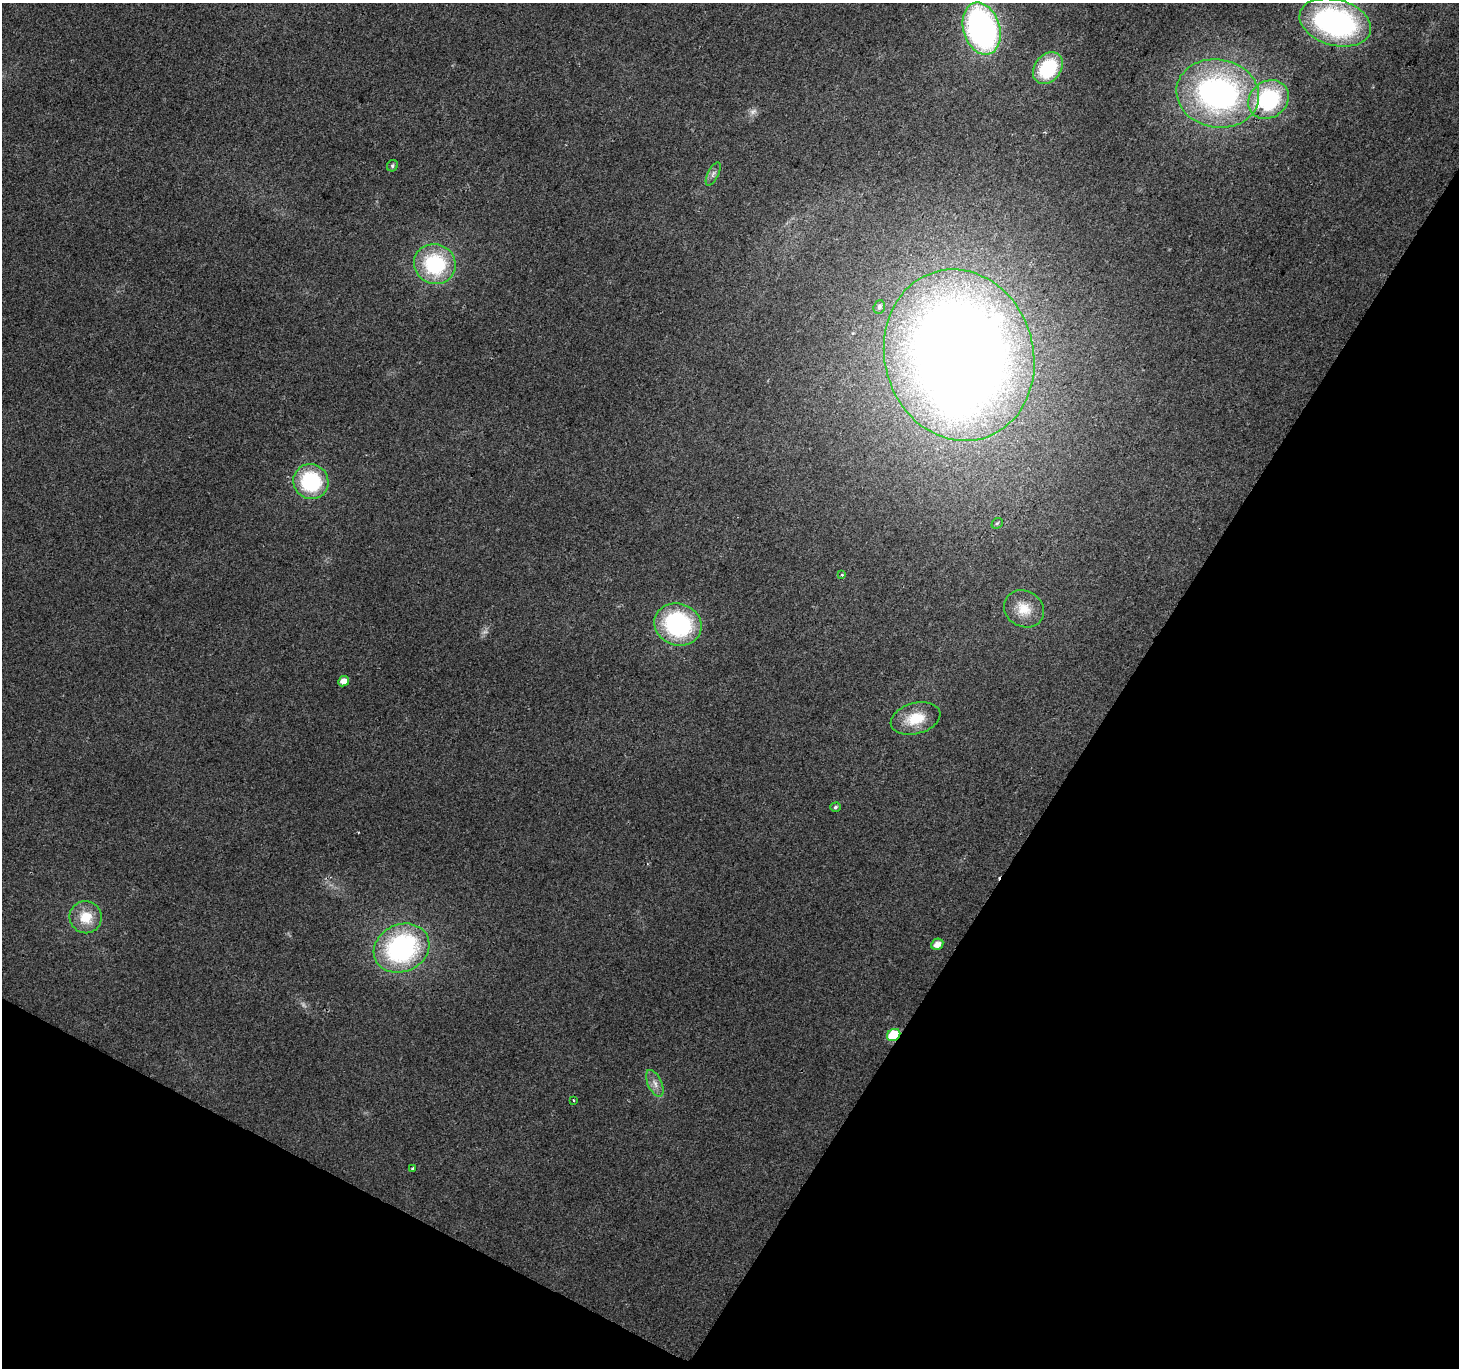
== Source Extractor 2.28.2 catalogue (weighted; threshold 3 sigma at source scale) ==
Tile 15 of 4 x 4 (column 3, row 4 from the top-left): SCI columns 2922-4378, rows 261-1626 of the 5836 x 5917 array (HDU 1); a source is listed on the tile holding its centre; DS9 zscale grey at full resolution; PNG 1461 x 1370 px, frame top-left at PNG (2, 3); each listed source drawn as its Kron ellipse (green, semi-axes under 4 px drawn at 4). Shown black and unused: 30% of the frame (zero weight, under 2 of 3 exposures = <1% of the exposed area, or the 3 px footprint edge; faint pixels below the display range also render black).
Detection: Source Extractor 2.28.2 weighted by HDU 2 'WHT'; one run over the whole footprint, this tile lists its part. Background 0.0281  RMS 0.0065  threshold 0.0291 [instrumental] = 3 sigma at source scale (4.5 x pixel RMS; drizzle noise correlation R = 1.50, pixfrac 1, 0.0396/0.0396 arcsec/px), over >= 5 px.
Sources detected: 29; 3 too faint to see at this stretch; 1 inside a brighter object's white glare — neither listed nor drawn; the other 25 listed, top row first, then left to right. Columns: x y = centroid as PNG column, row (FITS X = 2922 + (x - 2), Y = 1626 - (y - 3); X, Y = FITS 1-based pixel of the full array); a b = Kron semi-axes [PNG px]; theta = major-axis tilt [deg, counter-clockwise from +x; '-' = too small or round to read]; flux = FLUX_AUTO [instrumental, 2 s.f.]
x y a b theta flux
1335 22 36 23 -16 160
982 29 27 18 -73 210
1048 68 17 13 52 42
1218 94 41 34 -10 190
1268 100 21 18 36 66
392 166 6 5 - 1.3
713 174 13 5 63 2.5
435 264 21 20 - 57
879 307 7 5 70 1.8
959 355 87 74 -74 1200
311 482 18 17 - 52
997 523 6 4 41 0.93
842 574 4 3 - 0.89
1024 609 21 18 -30 13
678 624 24 20 -20 86
344 681 5 5 - 5.3
915 718 25 15 16 19
835 807 5 4 - 1.3
86 917 16 16 - 16
937 944 6 5 - 5.1
402 948 28 23 25 110
894 1035 7 5 34 37
655 1083 14 7 -65 4.3
573 1100 3 2 - 0.82
412 1168 3 3 - 1.2
Overlapping masked pixels (flux is a lower limit): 1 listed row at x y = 894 1035